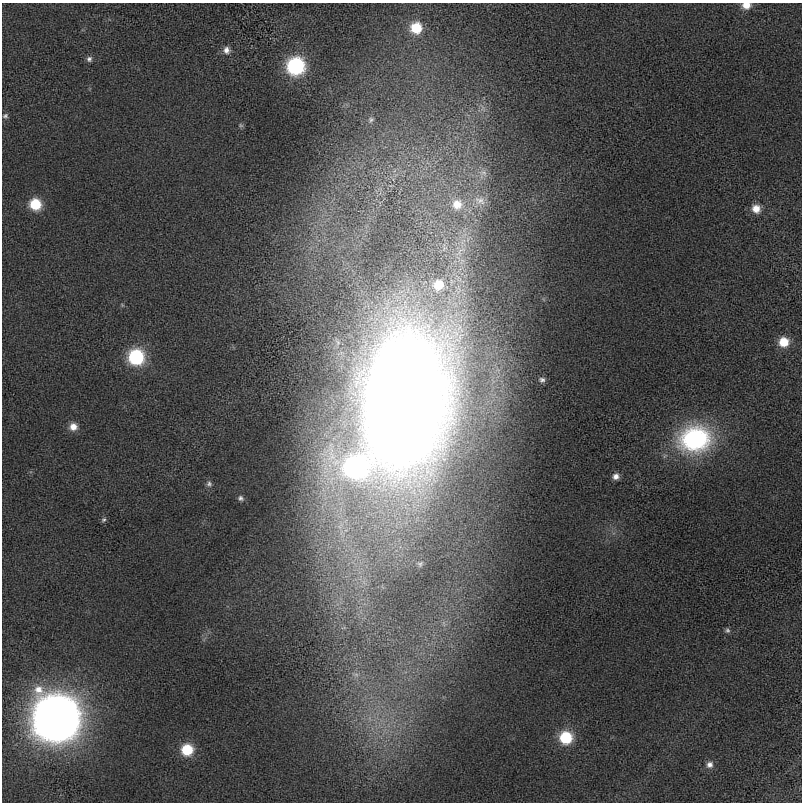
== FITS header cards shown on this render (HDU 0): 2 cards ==
NAXIS1  =                  800
NAXIS2  =                  800

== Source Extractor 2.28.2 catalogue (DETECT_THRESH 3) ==
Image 800 x 800 px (HDU 0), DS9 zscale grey, 1 PNG px = 1 image px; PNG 804 x 804 px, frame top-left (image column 1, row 800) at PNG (2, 3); no overlay
Background 3190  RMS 650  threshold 1960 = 3 sigma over >= 5 px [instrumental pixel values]
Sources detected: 34; all 34 listed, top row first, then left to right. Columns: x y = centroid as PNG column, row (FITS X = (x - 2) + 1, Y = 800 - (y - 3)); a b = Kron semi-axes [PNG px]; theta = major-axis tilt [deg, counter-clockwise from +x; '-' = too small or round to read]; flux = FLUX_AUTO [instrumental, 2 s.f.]
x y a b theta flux
746 5 9 7 4 4.7e+05
416 28 11 11 - 1.5e+06
226 50 9 9 - 2.6e+05
89 59 7 7 - 1.4e+05
295 66 11 11 - 6.7e+06
5 116 7 6 - 1.1e+05
371 120 9 8 - 1.5e+05
241 125 7 5 -21 7.7e+04
484 173 9 7 -2 1.9e+05
480 200 18 10 -23 4.2e+05
35 204 10 10 - 1.5e+06
457 204 14 14 - 7.9e+05
756 209 10 9 - 5.2e+05
438 285 16 15 - 1.3e+06
784 342 10 10 - 8.8e+05
136 357 11 11 - 4.5e+06
542 380 7 6 - 1.3e+05
403 400 90 54 83 1.8e+08
73 427 9 9 - 4.2e+05
695 439 38 30 10 6.8e+06
423 445 12 11 - 2.9e+06
355 467 16 14 6 1.3e+07
616 476 7 6 - 2.4e+05
209 484 8 7 - 1.4e+05
241 498 6 6 - 1.2e+05
104 520 7 6 - 8.9e+04
420 564 10 9 - 1.8e+05
727 630 7 6 - 1.1e+05
356 674 7 5 -1 1.2e+05
56 718 19 19 - 1.6e+08
369 718 8 5 -89 1.6e+05
566 738 10 10 - 2.3e+06
187 750 10 10 - 1.6e+06
710 765 9 8 - 2.5e+05
At the frame edge (FLAGS 8, measured only in part): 1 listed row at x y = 746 5